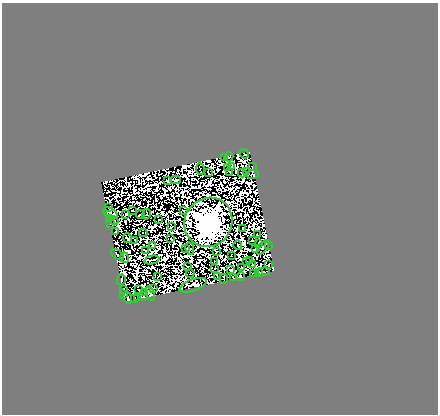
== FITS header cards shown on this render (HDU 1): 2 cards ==
NAXIS1  =                  436
NAXIS2  =                  412

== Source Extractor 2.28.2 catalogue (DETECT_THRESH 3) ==
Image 436 x 412 px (HDU 1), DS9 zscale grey, 1 PNG px = 1 image px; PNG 440 x 416 px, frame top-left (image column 1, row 412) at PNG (2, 3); each listed source drawn as its Kron ellipse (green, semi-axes under 4 px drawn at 4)
Background 1.45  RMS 2.8e-04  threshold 8.35e-04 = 3 sigma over >= 5 px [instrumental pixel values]
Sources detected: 197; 118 with non-positive FLUX_AUTO (blend fragments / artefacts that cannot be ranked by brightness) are neither listed nor drawn; the other 79 listed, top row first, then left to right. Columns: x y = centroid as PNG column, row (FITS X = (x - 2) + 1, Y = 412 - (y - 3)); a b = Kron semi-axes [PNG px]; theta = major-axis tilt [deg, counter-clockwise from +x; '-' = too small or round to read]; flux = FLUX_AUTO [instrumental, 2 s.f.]
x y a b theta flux
244 154 5 2 - 33
225 157 3 3 - 1.4
229 157 4 2 - 48
232 166 3 2 - 37
252 166 2 2 - 0.076
227 168 4 2 - 20
200 169 6 2 -82 7.9
247 171 3 2 - 26
229 172 3 2 - 13
208 173 4 2 - 14
242 173 4 2 - 47
253 174 6 4 8 6.8
176 180 5 2 - 16
167 181 3 3 - 9.9
109 207 3 2 - 16
132 211 2 2 - 33
184 211 2 2 - 19
110 213 8 5 -33 56
126 214 4 2 - 27
146 214 5 2 - 5.3
141 215 4 3 - 7.6
109 219 3 2 - 16
159 220 2 2 - 33
114 221 4 2 - 19
208 222 25 23 53 180000
110 223 2 2 - 3.9
171 226 4 2 - 0.21
243 228 3 2 - 33
115 231 3 2 - 28
143 233 4 2 - 61
257 235 2 2 - 27
127 238 5 4 - 23
171 239 2 2 - 20
135 240 3 2 - 6.4
252 240 3 2 - 15
259 244 4 2 - 48
153 245 4 4 - 14
238 245 5 2 - 14
268 245 2 2 - 20
263 247 8 2 53 5.1
186 248 2 2 - 8.1
190 248 6 3 -78 12
255 249 3 2 - 34
145 251 3 2 - 11
216 251 3 2 - 14
118 255 7 2 -40 11
231 255 2 2 - 20
125 258 5 2 - 2.2
152 260 7 2 13 11
250 260 2 2 - 30
214 261 2 2 - 16
246 261 3 2 - 9.6
253 264 3 2 - 9
269 265 3 2 - 15
188 266 3 2 - 16
241 267 3 2 - 0.48
215 268 3 2 - 12
231 270 4 4 - 9.4
264 272 6 2 8 4.4
190 273 4 2 - 4.9
253 273 3 2 - 5.8
258 273 4 3 - 40
218 276 2 2 - 28
158 277 2 2 - 20
241 277 4 4 - 110
234 278 4 2 - 8.3
224 279 5 2 - 29
121 280 5 2 - 79
193 285 14 6 20 40
153 288 2 2 - 5.5
123 290 3 2 - 39
139 290 2 2 - 22
144 292 3 2 - 43
150 293 7 4 -66 61
124 294 2 2 - 31
144 296 4 2 - 17
128 298 6 2 -76 24
138 298 2 2 - 5.9
134 299 3 2 - 22
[118 non-positive-flux detections neither listed nor drawn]